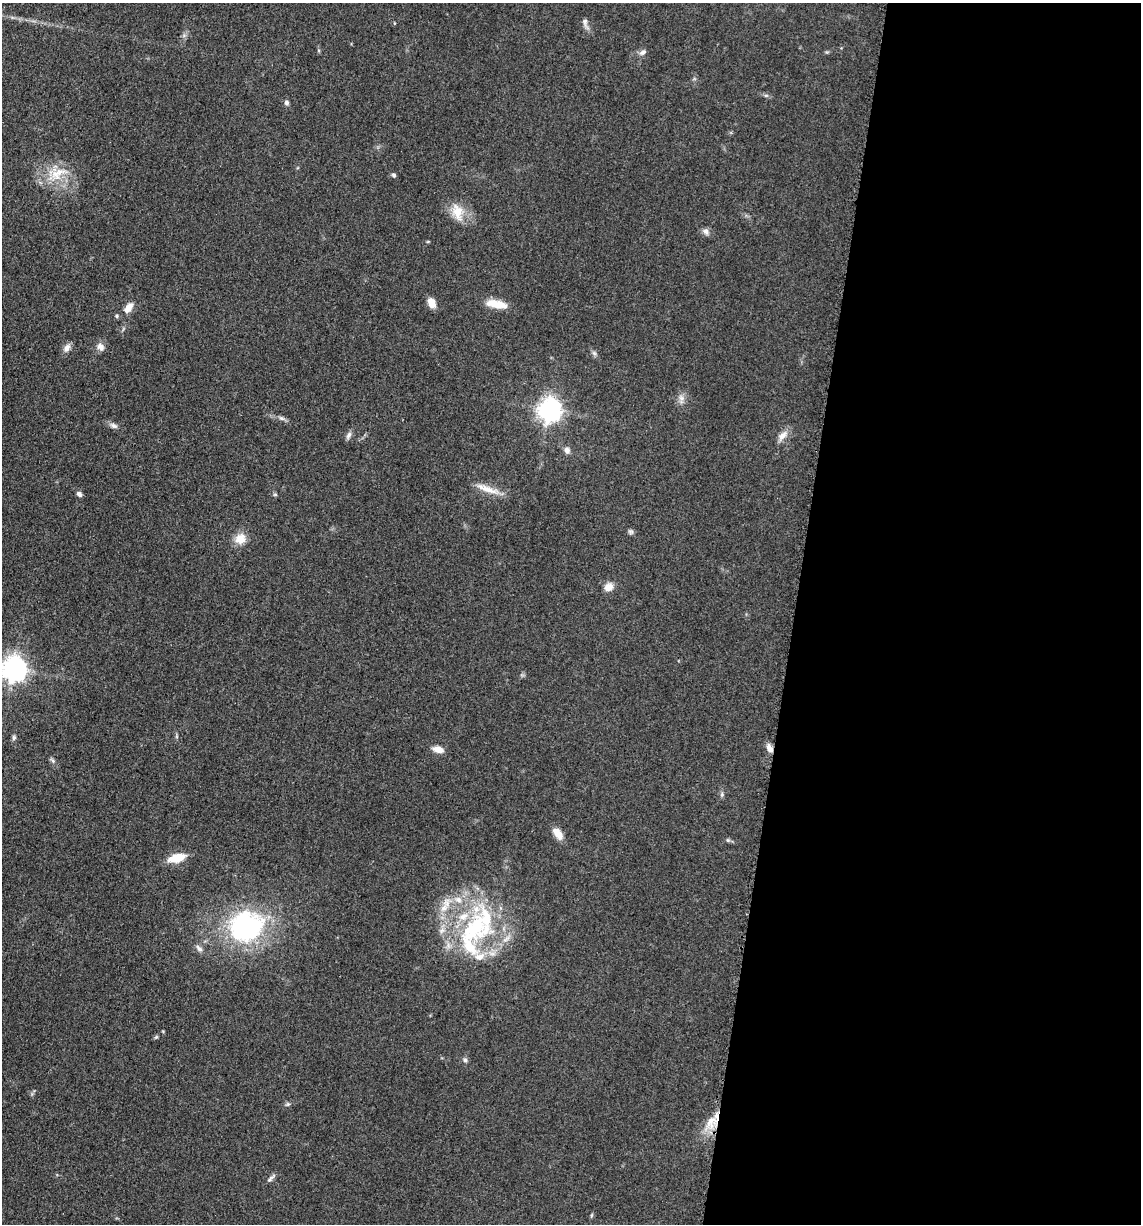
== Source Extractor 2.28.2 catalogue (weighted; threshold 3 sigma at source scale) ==
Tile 12 of 4 x 4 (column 4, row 3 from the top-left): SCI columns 3663-4801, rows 1243-2464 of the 4978 x 4921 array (HDU 1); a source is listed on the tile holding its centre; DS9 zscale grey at full resolution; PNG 1143 x 1226 px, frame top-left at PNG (2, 3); no overlay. Shown black and unused: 30% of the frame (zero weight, under 3 of 5 exposures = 4% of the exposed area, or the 3 px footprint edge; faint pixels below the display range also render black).
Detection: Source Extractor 2.28.2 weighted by HDU 2 'WHT'; one run over the whole footprint, this tile lists its part. Background 0.0561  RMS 0.0058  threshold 0.0263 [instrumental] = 3 sigma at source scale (4.5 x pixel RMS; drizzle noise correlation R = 1.50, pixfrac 1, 0.05/0.05 arcsec/px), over >= 5 px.
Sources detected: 51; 6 inside a brighter listed object's ellipse — not listed separately; the other 45 listed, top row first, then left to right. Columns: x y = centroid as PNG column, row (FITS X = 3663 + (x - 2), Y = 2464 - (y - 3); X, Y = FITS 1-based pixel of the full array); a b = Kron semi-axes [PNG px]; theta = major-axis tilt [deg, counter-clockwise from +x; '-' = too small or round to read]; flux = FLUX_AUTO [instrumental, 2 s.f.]
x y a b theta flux
585 23 18 5 -74 2.4
643 52 10 6 33 1.9
766 95 6 4 18 0.79
287 103 6 6 - 1.5
58 174 32 16 31 16
394 175 6 5 - 1.1
457 212 25 15 -74 11
706 232 10 8 -52 2.3
431 303 11 7 -65 5.5
496 304 25 9 -10 9.7
128 308 13 8 54 5.1
117 316 5 5 - 0.89
100 347 10 8 -52 3.3
67 348 11 7 66 3.2
594 353 8 4 -45 1.3
681 398 9 8 - 2.9
549 410 8 8 - 470
281 418 9 5 -26 1.7
114 426 11 7 -21 2.2
349 435 11 6 66 2.1
782 436 16 9 47 4.5
567 450 9 7 -72 2.4
487 489 34 7 -20 7.8
79 494 7 5 -44 1.9
275 494 5 5 - 0.84
631 532 7 6 - 1.2
240 539 15 14 - 6.9
608 587 10 8 43 5.2
14 669 8 8 - 560
14 738 7 5 89 1.2
769 748 10 7 -58 3.5
438 749 11 6 -13 5.4
53 760 9 4 -51 1.3
722 794 7 4 72 1
558 833 16 8 -54 5.7
728 840 5 5 - 0.86
177 858 17 8 14 13
246 927 39 32 20 92
474 928 58 39 57 82
199 948 10 6 -47 2.3
156 1037 6 4 44 0.8
465 1060 7 5 -73 1.4
288 1104 6 5 - 1
711 1121 31 8 53 10
271 1178 16 5 45 1.8
Overlapping masked pixels (flux is a lower limit): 2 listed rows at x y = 769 748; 711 1121
Isophote crosses this tile's border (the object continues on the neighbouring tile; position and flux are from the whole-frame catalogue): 1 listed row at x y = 14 669